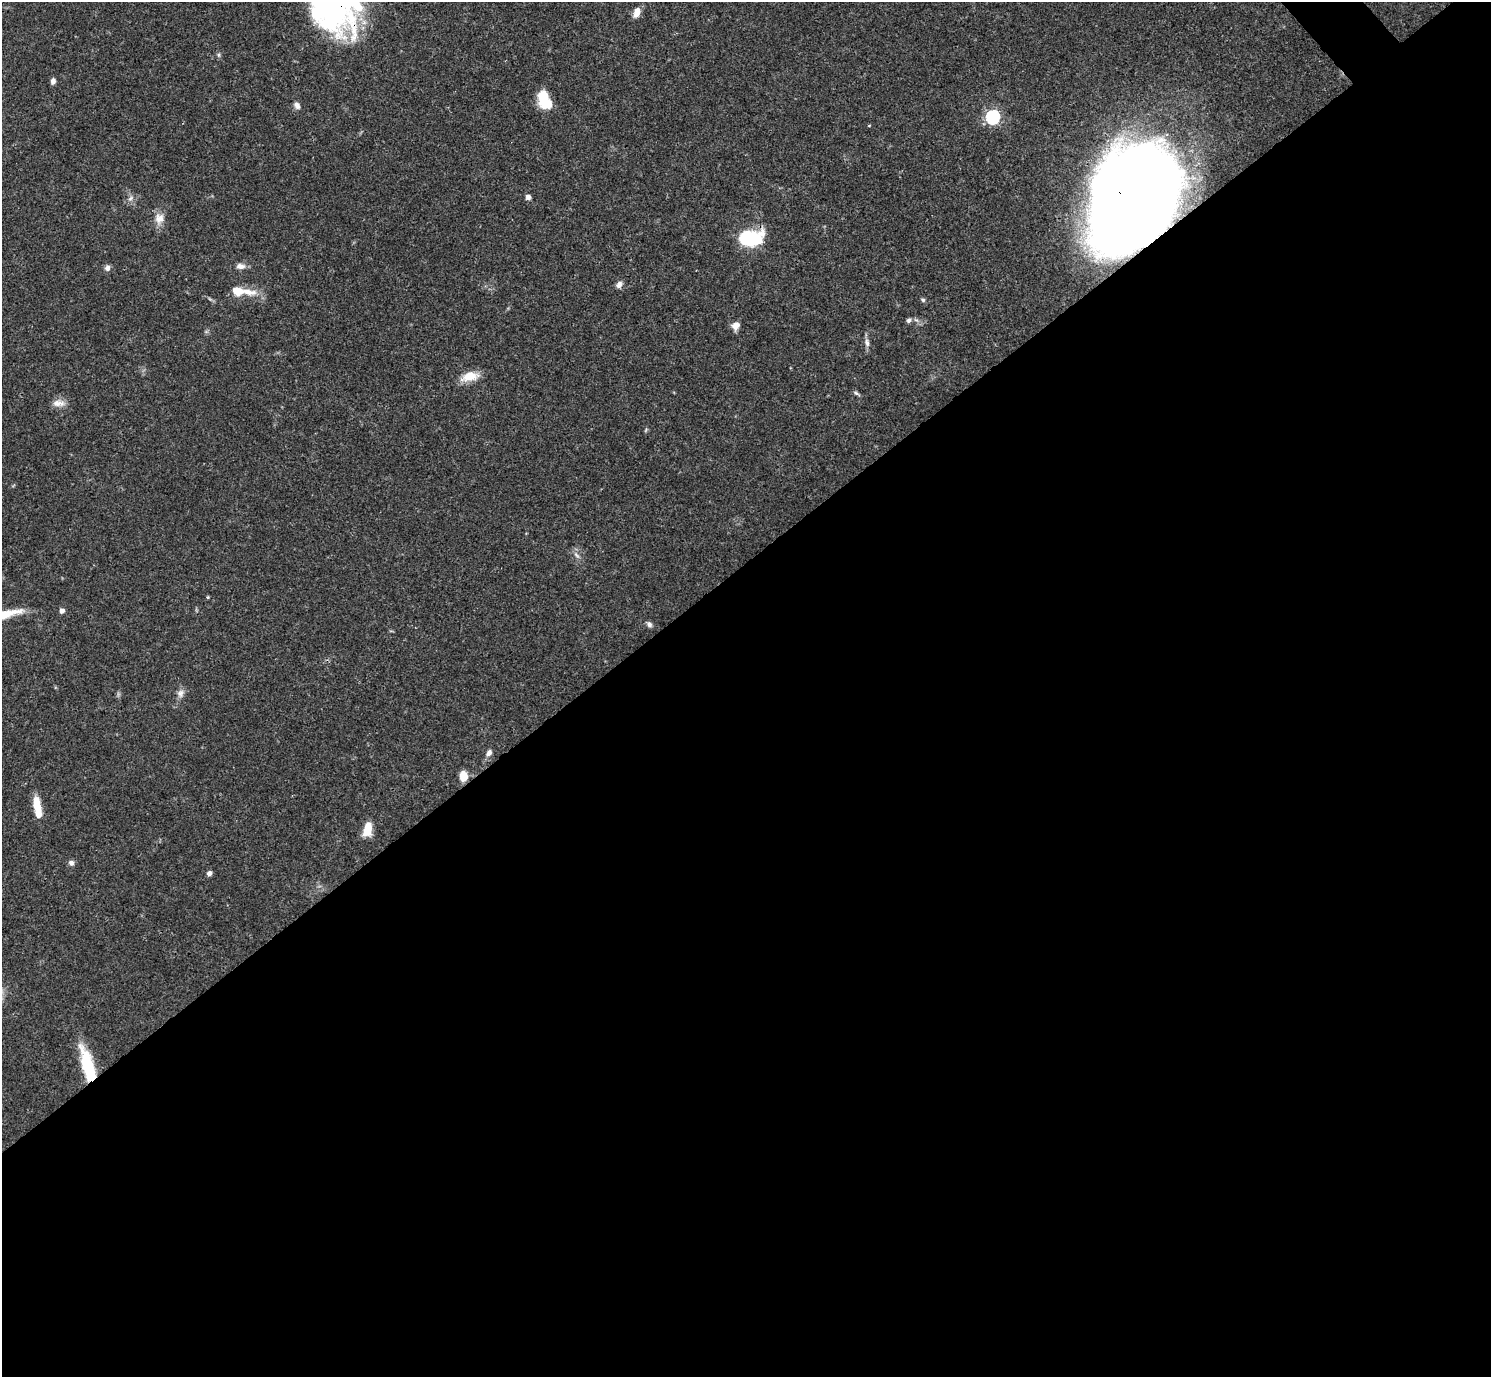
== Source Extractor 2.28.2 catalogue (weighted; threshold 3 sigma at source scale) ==
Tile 15 of 4 x 4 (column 3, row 4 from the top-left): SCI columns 2980-4468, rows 159-1533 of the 5962 x 5959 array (HDU 1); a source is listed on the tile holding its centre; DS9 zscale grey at full resolution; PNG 1493 x 1379 px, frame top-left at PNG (2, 2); no overlay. Shown black and unused: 59% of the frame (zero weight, under 3 of 4 exposures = <1% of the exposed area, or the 3 px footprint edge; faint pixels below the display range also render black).
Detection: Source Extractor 2.28.2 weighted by HDU 2 'WHT'; one run over the whole footprint, this tile lists its part. Background 0.0412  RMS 0.0026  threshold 0.0119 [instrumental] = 3 sigma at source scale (4.5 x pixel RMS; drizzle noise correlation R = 1.50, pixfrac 1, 0.05/0.05 arcsec/px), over >= 5 px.
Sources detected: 39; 1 inside a brighter object's white glare — not listed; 3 inside a brighter listed object's ellipse — not listed separately; the other 35 listed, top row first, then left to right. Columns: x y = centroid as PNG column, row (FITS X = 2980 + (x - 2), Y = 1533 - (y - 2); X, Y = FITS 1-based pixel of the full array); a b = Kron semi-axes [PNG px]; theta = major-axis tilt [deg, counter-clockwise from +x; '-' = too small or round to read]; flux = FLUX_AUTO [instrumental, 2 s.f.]
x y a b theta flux
330 6 54 39 -48 70
637 12 12 7 72 2.4
218 55 6 4 -89 0.46
53 81 7 5 75 1
543 97 18 10 85 6.7
297 105 10 7 -58 1.1
993 117 7 6 - 43
528 197 6 6 - 0.93
130 198 8 5 38 0.83
1134 199 84 62 61 580
159 218 15 13 76 2.7
749 238 16 10 3 27
240 266 13 8 1 1.5
107 268 8 7 - 0.94
619 284 9 7 49 1.2
248 292 25 9 -8 4.1
923 300 6 5 - 0.52
909 320 7 6 - 0.71
736 325 9 8 - 2
867 343 11 6 -81 1.2
470 376 22 11 13 4.6
856 393 11 3 -33 0.53
58 403 17 8 -1 2.2
576 555 10 5 -49 0.96
208 597 4 4 - 0.29
62 611 6 6 - 0.91
649 624 7 6 - 0.86
180 693 11 9 70 1.4
489 753 9 7 60 1.3
463 776 9 7 -80 3.7
37 805 19 8 -83 4.8
367 829 15 8 78 4.9
71 863 7 6 - 0.94
209 873 6 5 - 0.91
88 1065 39 12 -74 14
Overlapping masked pixels (flux is a lower limit): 3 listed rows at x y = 330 6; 1134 199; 88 1065
Isophote crosses this tile's border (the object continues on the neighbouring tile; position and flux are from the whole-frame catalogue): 1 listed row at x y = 330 6